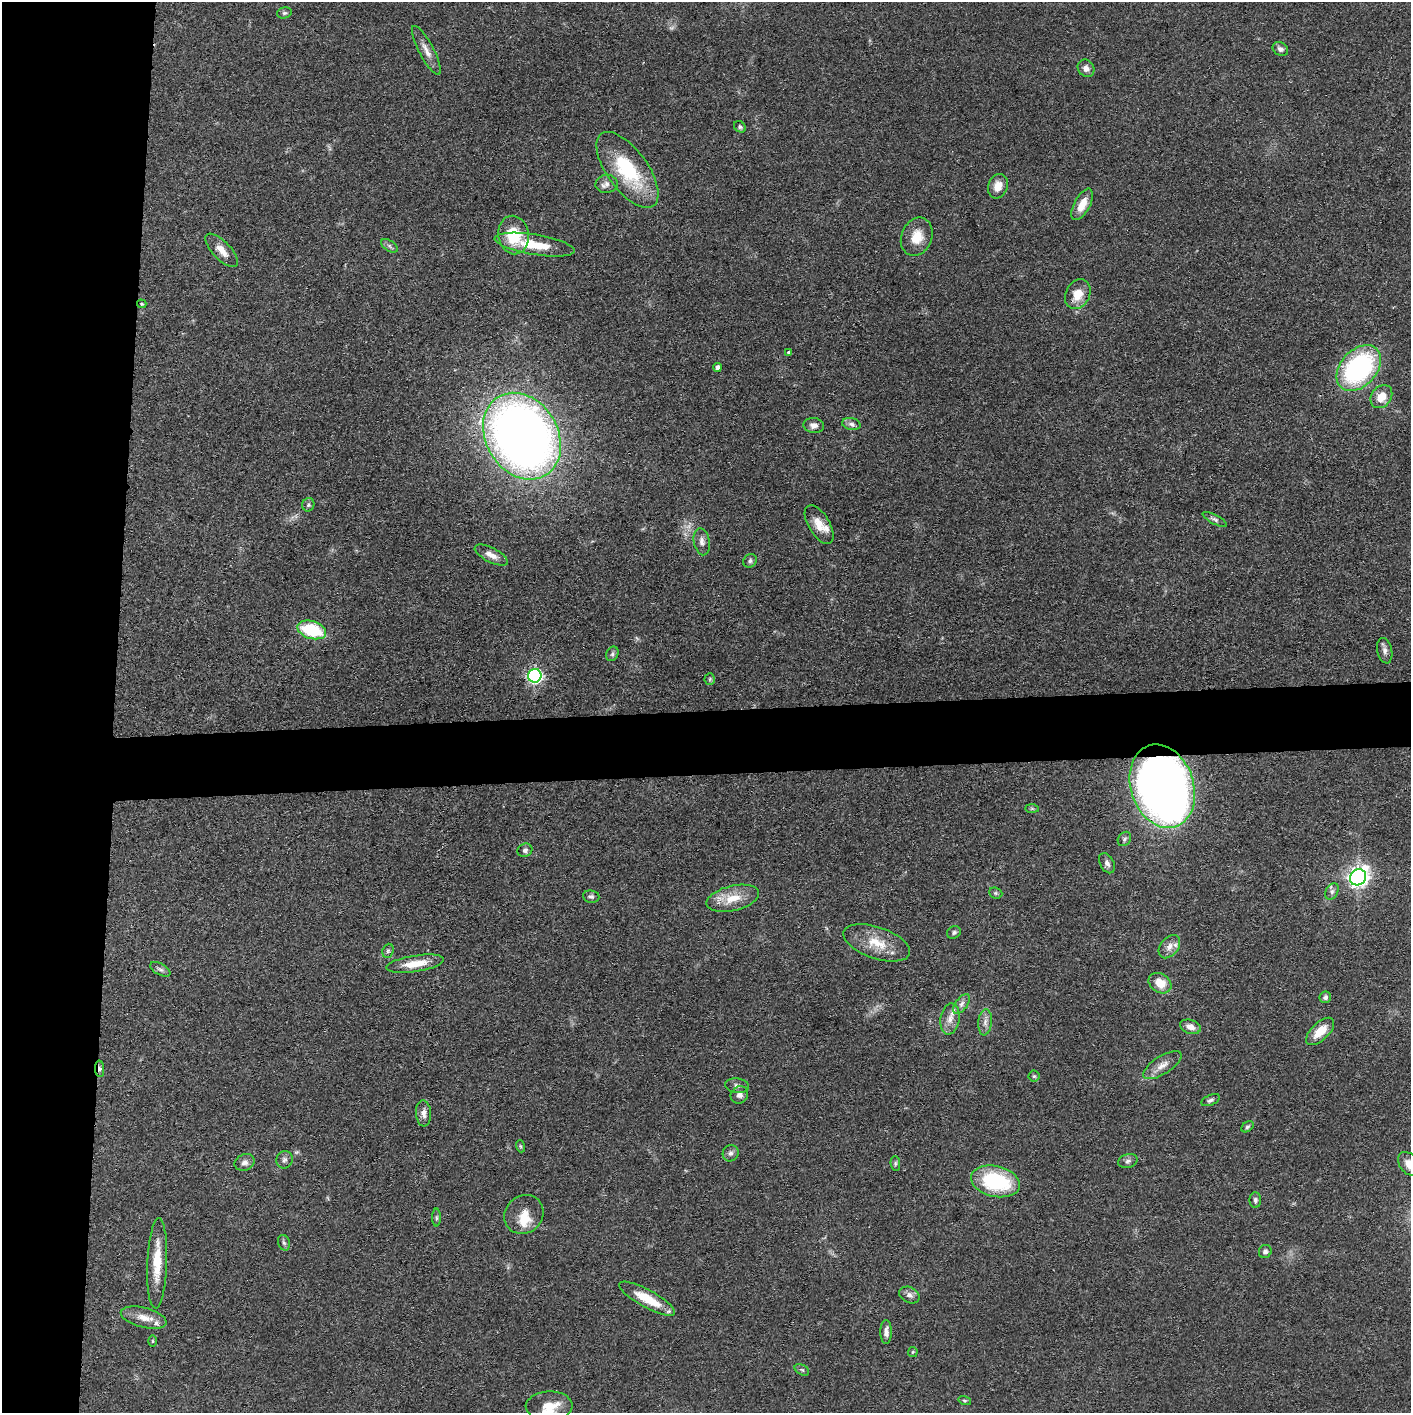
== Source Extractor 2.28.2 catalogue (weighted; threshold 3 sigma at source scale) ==
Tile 4 of 3 x 3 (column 1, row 2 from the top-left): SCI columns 4-1412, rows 1426-2836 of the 4232 x 4261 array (HDU 1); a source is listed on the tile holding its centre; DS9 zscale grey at full resolution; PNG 1413 x 1415 px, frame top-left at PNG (2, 2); each listed source drawn as its Kron ellipse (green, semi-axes under 4 px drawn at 4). Shown black and unused: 12% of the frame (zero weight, under 3 of 4 exposures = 1% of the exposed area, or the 3 px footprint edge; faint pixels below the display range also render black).
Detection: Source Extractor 2.28.2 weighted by HDU 2 'WHT'; one run over the whole footprint, this tile lists its part. Background 0.0571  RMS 0.0052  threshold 0.0235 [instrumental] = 3 sigma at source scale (4.5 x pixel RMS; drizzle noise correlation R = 1.50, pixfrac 1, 0.05/0.05 arcsec/px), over >= 5 px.
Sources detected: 93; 1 too faint to see at this stretch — neither listed nor drawn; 4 inside a brighter listed object's ellipse — not listed separately; the other 88 listed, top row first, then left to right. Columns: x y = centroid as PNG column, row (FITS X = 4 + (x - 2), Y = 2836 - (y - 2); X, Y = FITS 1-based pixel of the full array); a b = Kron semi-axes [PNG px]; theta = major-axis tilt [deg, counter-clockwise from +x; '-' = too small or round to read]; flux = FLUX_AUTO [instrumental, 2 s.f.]
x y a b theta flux
284 13 7 5 14 1
1280 49 8 6 -33 1.9
426 50 27 7 -62 4.8
1086 68 9 8 - 2.7
740 127 6 5 - 1.2
627 170 44 20 -54 38
607 184 11 9 4 2.7
998 186 12 9 70 5.7
1082 204 17 8 62 7.4
513 235 19 15 -81 18
917 237 20 15 68 9.7
535 245 40 10 -9 18
389 246 9 5 -34 1.4
222 250 21 9 -46 5.6
1078 294 16 12 63 8.4
142 304 5 3 - 0.71
788 352 4 4 - 0.78
717 367 4 4 - 2
1359 368 26 18 48 86
1381 397 12 10 52 8
851 424 9 6 -11 1.9
814 425 10 7 -5 2.9
522 436 46 36 -58 510
308 505 7 6 - 1.1
1215 519 13 4 -27 1.6
819 525 21 10 -59 7.2
702 542 14 8 -80 2.9
491 555 18 7 -27 4.4
750 561 7 6 - 1.3
312 630 15 8 -17 29
1385 651 13 7 -78 2.3
612 654 7 6 - 1.3
535 676 7 6 - 110
710 679 5 5 - 0.79
1162 786 43 31 -71 590
1032 808 7 4 -1 0.83
1124 839 8 6 53 1.3
525 850 7 6 - 1.7
1107 863 11 7 -63 2.2
1358 877 8 7 - 260
1332 892 9 6 63 1.6
996 893 7 5 -21 0.87
591 896 8 6 -7 1.4
733 898 27 12 13 11
954 932 7 6 - 1.2
877 943 35 16 -19 14
1169 947 13 9 51 4.2
388 951 7 5 69 1.1
415 964 29 8 9 9.6
160 969 11 5 -29 1.6
1160 983 12 9 -33 8.7
1325 997 6 5 - 1.6
961 1004 11 6 53 2.2
950 1019 15 9 80 4.5
985 1022 13 6 84 2.9
1190 1027 10 7 -18 3.6
1320 1031 17 8 44 9.2
1162 1065 22 9 32 5.3
100 1069 8 4 -86 1.8
1034 1076 5 5 - 0.82
737 1086 12 7 -8 2
739 1095 9 8 - 2.5
1210 1100 10 5 24 1.3
423 1113 13 7 -86 3.3
1247 1127 7 4 38 1
520 1146 6 4 -71 0.76
731 1153 8 7 - 1.8
284 1160 9 8 - 1.8
1128 1161 10 6 16 1.7
245 1162 10 8 24 2.2
895 1163 7 4 -84 0.99
1409 1164 14 9 -49 6.2
995 1181 25 15 -13 44
1255 1200 8 5 -90 1.4
524 1214 20 18 45 9.6
436 1218 9 4 90 1
284 1243 8 6 -72 1.3
1265 1251 7 6 - 1.6
157 1263 45 10 88 14
909 1295 11 7 -27 2.5
647 1299 31 8 -29 15
144 1318 23 10 -14 6.6
886 1332 12 6 90 2.9
153 1341 6 4 -90 0.55
913 1352 5 5 - 0.59
802 1370 8 5 -29 0.99
965 1401 6 4 -17 0.79
549 1406 23 14 2 12
Overlapping masked pixels (flux is a lower limit): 3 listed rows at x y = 142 304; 1162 786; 100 1069
Isophote crosses this tile's border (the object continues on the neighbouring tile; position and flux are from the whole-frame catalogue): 2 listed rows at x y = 1409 1164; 549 1406